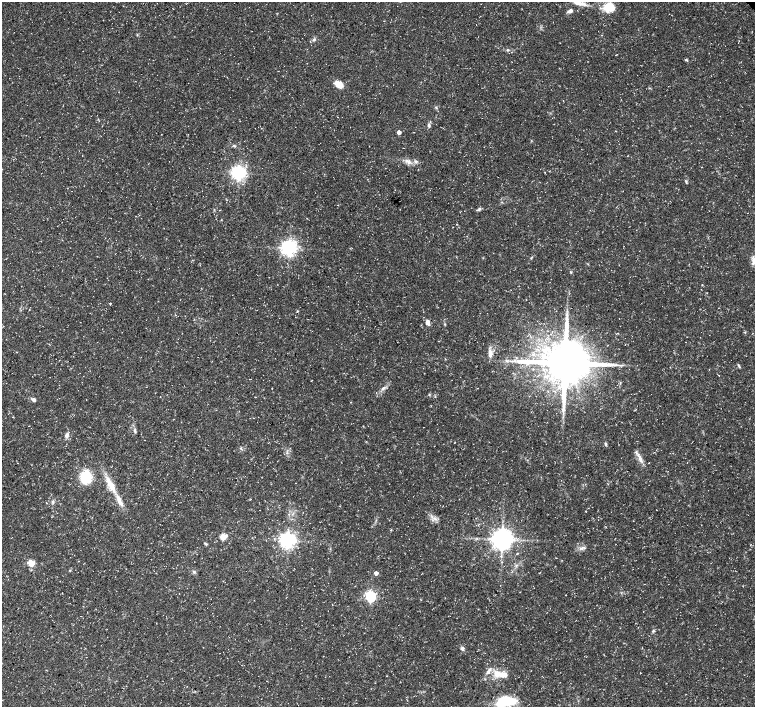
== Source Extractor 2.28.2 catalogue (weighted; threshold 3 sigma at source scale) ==
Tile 7 of 4 x 4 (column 3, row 2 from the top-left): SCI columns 3017-4522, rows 3041-4449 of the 6028 x 6015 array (HDU 1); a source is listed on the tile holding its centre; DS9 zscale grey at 2 x 2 block average (1 PNG px = mean of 2 x 2 image px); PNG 757 x 709 px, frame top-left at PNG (2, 2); no overlay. Shown black and unused: <1% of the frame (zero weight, under 3 of 5 exposures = <1% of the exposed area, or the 3 px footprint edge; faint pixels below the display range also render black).
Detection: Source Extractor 2.28.2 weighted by HDU 2 'WHT'; one run over the whole footprint, this tile lists its part. Background 0.0414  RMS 0.0028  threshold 0.0125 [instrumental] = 3 sigma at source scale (4.5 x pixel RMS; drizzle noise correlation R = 1.50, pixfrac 1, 0.0396/0.0396 arcsec/px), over >= 5 px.
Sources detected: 63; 3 inside a brighter listed object's ellipse — not listed separately; the other 60 listed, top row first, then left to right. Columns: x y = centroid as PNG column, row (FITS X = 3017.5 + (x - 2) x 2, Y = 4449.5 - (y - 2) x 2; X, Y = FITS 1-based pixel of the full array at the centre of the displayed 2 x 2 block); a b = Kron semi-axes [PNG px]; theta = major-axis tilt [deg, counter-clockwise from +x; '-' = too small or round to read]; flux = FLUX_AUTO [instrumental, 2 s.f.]
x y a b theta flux
579 3 21 5 -14 5.7
609 7 12 9 25 13
570 11 7 4 23 2.3
314 40 5 3 - 1.2
507 50 3 3 - 0.83
686 60 4 3 - 0.71
339 84 10 6 -33 7.8
436 107 4 3 - 0.7
429 125 6 4 -75 1.3
399 132 3 3 - 4.8
234 146 4 3 - 0.82
416 161 5 4 - 1.4
408 162 9 5 -33 3.1
238 173 4 4 - 220
479 209 6 3 49 1.2
221 220 2 2 - 0.34
368 227 2 2 - 0.16
289 248 4 4 - 290
754 261 11 6 73 4.4
571 272 3 3 - 0.61
110 303 3 2 - 0.35
427 322 7 4 -75 2.3
445 324 3 3 - 0.53
745 332 3 2 - 0.43
490 354 9 5 -88 3.2
514 360 6 5 - 1.9
565 363 12 11 - 3300
739 366 6 2 -62 0.81
383 388 8 3 42 1.7
429 394 3 2 - 0.5
34 400 5 4 - 1.6
135 431 7 3 -78 1.2
67 435 6 4 72 2.2
606 444 5 3 - 0.92
240 448 3 3 - 0.64
640 458 15 4 -65 4.1
86 477 15 12 -89 17
110 484 28 7 -60 12
53 502 4 3 - 0.95
260 510 2 2 - 0.16
435 518 7 3 -26 1.8
391 530 3 2 - 0.58
223 537 3 3 - 22
502 539 5 5 - 650
288 540 4 4 - 280
206 544 3 2 - 0.54
584 548 4 3 - 1
517 554 4 2 - 0.4
78 561 3 2 - 0.26
31 563 8 6 -22 6.5
70 570 3 2 - 0.5
194 572 5 4 - 1
376 573 3 3 - 4.6
566 595 2 2 - 0.25
371 596 4 4 - 110
653 631 4 3 - 0.9
462 648 5 4 - 1.7
497 673 11 9 4 7.6
640 673 2 2 - 0.21
506 701 17 9 9 31
Isophote crosses this tile's border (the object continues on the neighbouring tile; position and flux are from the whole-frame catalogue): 2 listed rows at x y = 579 3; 754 261
Diffuse or blended objects may show on this block-average render without a row.